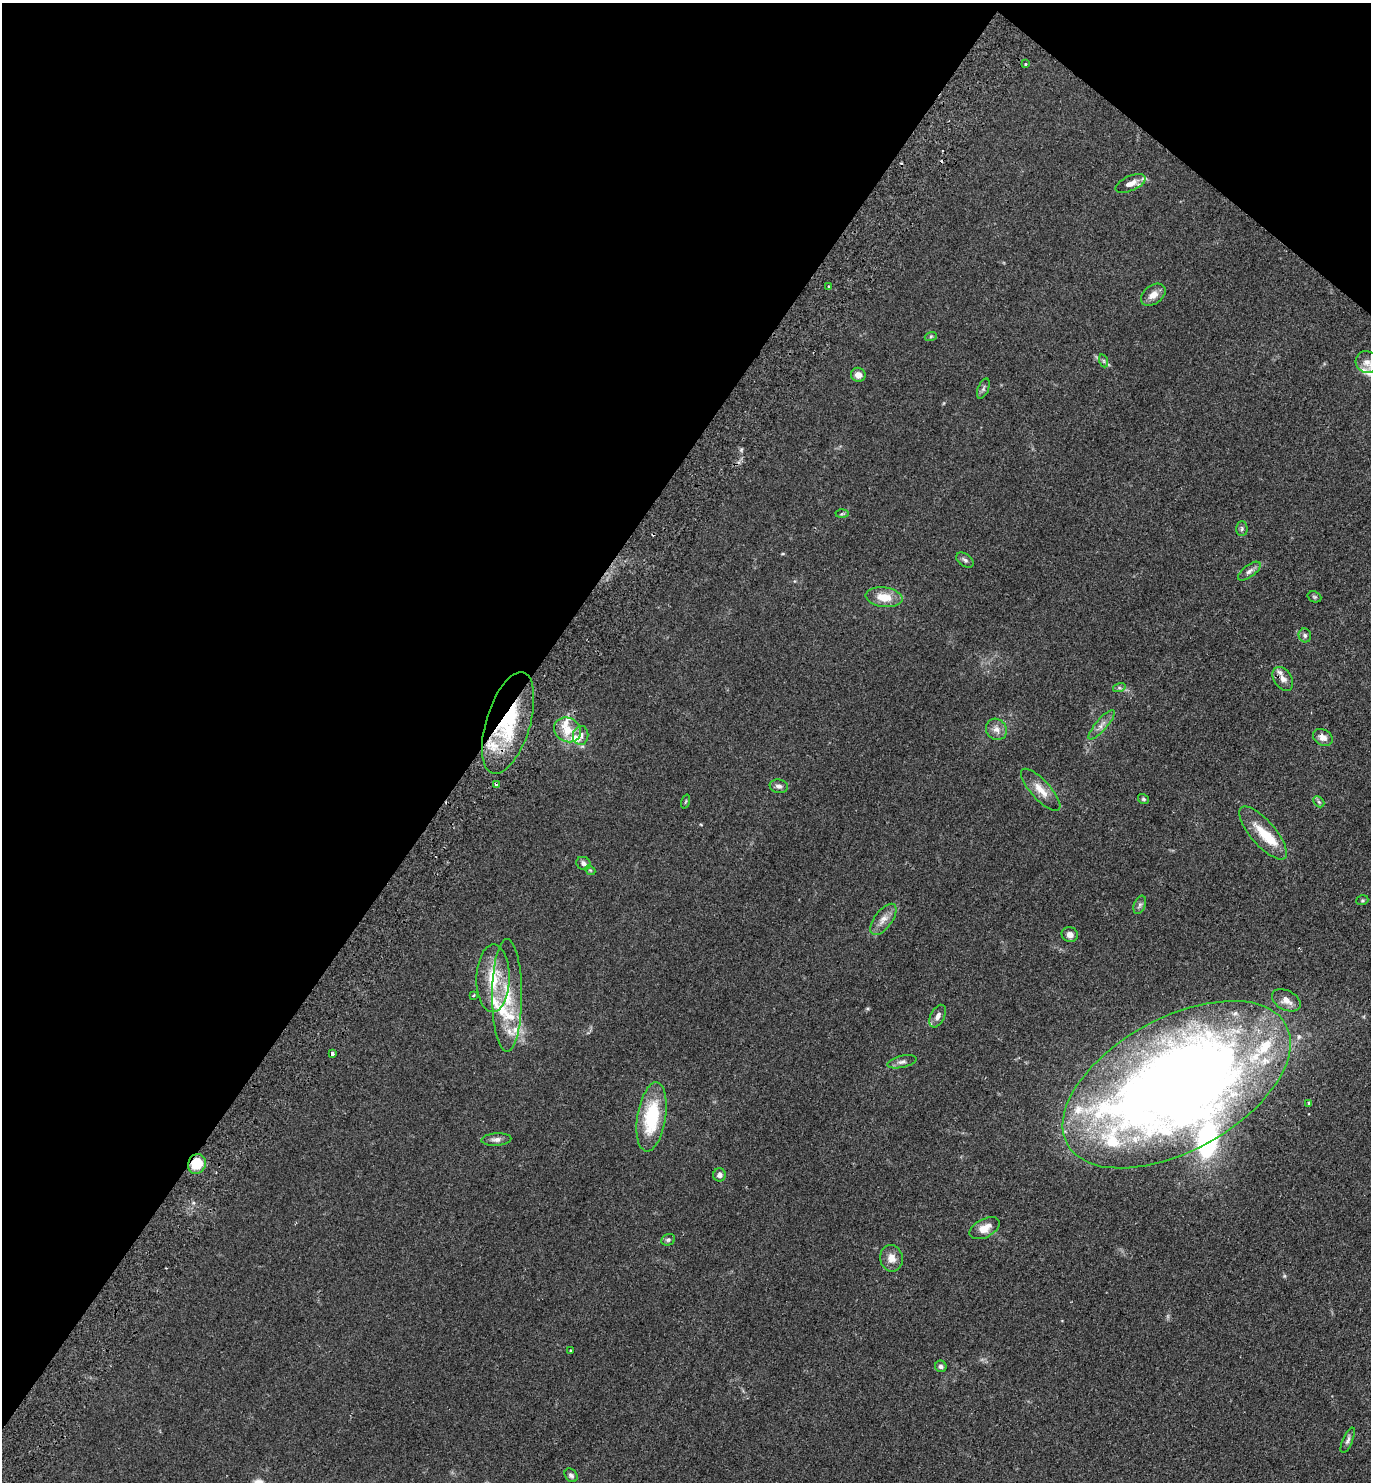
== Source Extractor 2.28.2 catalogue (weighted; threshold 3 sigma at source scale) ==
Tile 2 of 4 x 4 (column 2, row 1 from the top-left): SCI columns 1571-2939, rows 4477-5956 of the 6020 x 5993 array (HDU 1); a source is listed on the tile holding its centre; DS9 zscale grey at full resolution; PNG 1373 x 1484 px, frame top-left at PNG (2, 3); each listed source drawn as its Kron ellipse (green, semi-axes under 4 px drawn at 4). Shown black and unused: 38% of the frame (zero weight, under 2 of 3 exposures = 3% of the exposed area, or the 3 px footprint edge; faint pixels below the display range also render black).
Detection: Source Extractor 2.28.2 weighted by HDU 2 'WHT'; one run over the whole footprint, this tile lists its part. Background 0.0949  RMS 0.009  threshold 0.0403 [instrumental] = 3 sigma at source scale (4.5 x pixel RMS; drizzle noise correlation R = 1.50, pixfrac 1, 0.05/0.05 arcsec/px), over >= 5 px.
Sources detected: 72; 1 inside a brighter object's white glare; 3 cosmic-ray / hot-pixel residue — neither listed nor drawn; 11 inside a brighter listed object's ellipse — not listed separately; the other 57 listed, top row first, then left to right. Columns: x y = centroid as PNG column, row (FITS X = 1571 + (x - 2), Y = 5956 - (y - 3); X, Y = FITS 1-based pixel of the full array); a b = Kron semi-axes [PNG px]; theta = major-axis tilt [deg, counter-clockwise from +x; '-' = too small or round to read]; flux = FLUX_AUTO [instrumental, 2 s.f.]
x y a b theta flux
1026 64 3 3 - 1
1131 183 16 7 23 7.2
829 286 3 3 - 1.2
1153 295 14 9 37 7.1
931 336 6 4 19 1.2
1104 361 6 4 -71 1.3
1367 362 11 10 - 6.1
858 375 7 7 - 5.3
983 389 11 5 69 2.1
842 514 6 4 3 1.3
1242 529 7 5 89 2
965 560 10 6 -35 2.5
1249 571 13 6 37 3.8
884 597 18 10 -8 16
1314 597 7 5 -20 1.3
1305 635 7 6 - 1.9
1283 679 13 9 -56 5.9
1119 688 6 4 18 1.5
508 723 53 22 73 67
1102 725 19 5 49 5.3
996 729 11 10 - 5.6
567 730 14 12 -31 16
581 735 9 7 83 4.5
1323 737 10 7 -31 6.1
496 785 4 3 - 1.4
779 786 9 6 -10 3.2
1041 790 27 9 -47 12
1143 799 6 5 - 1.4
686 801 7 3 71 0.88
1319 802 6 4 -45 1.5
1263 833 33 12 -49 22
583 863 7 6 - 3.3
590 870 5 4 - 1.1
1362 900 6 4 20 1.1
1140 905 9 5 69 2.4
883 919 18 8 53 7.6
1070 935 8 7 - 4.6
493 978 34 17 89 33
474 995 4 3 - 1.1
507 995 56 15 90 41
1286 1000 15 9 -28 7.5
938 1016 12 7 63 4.8
332 1053 3 3 - 8.1
902 1062 15 6 13 3.4
1177 1085 125 66 29 1400
1309 1103 4 3 - 1.6
652 1117 35 14 81 52
496 1139 15 6 4 3.9
197 1164 10 8 67 19
719 1175 6 6 - 3.9
984 1228 16 9 27 10
668 1240 7 5 24 1.6
891 1258 13 11 -79 7.8
571 1350 3 2 - 0.85
941 1366 6 5 - 2.7
1348 1440 13 5 67 2.9
571 1475 7 5 -49 2.3
Overlapping masked pixels (flux is a lower limit): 3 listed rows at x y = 1283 679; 508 723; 197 1164